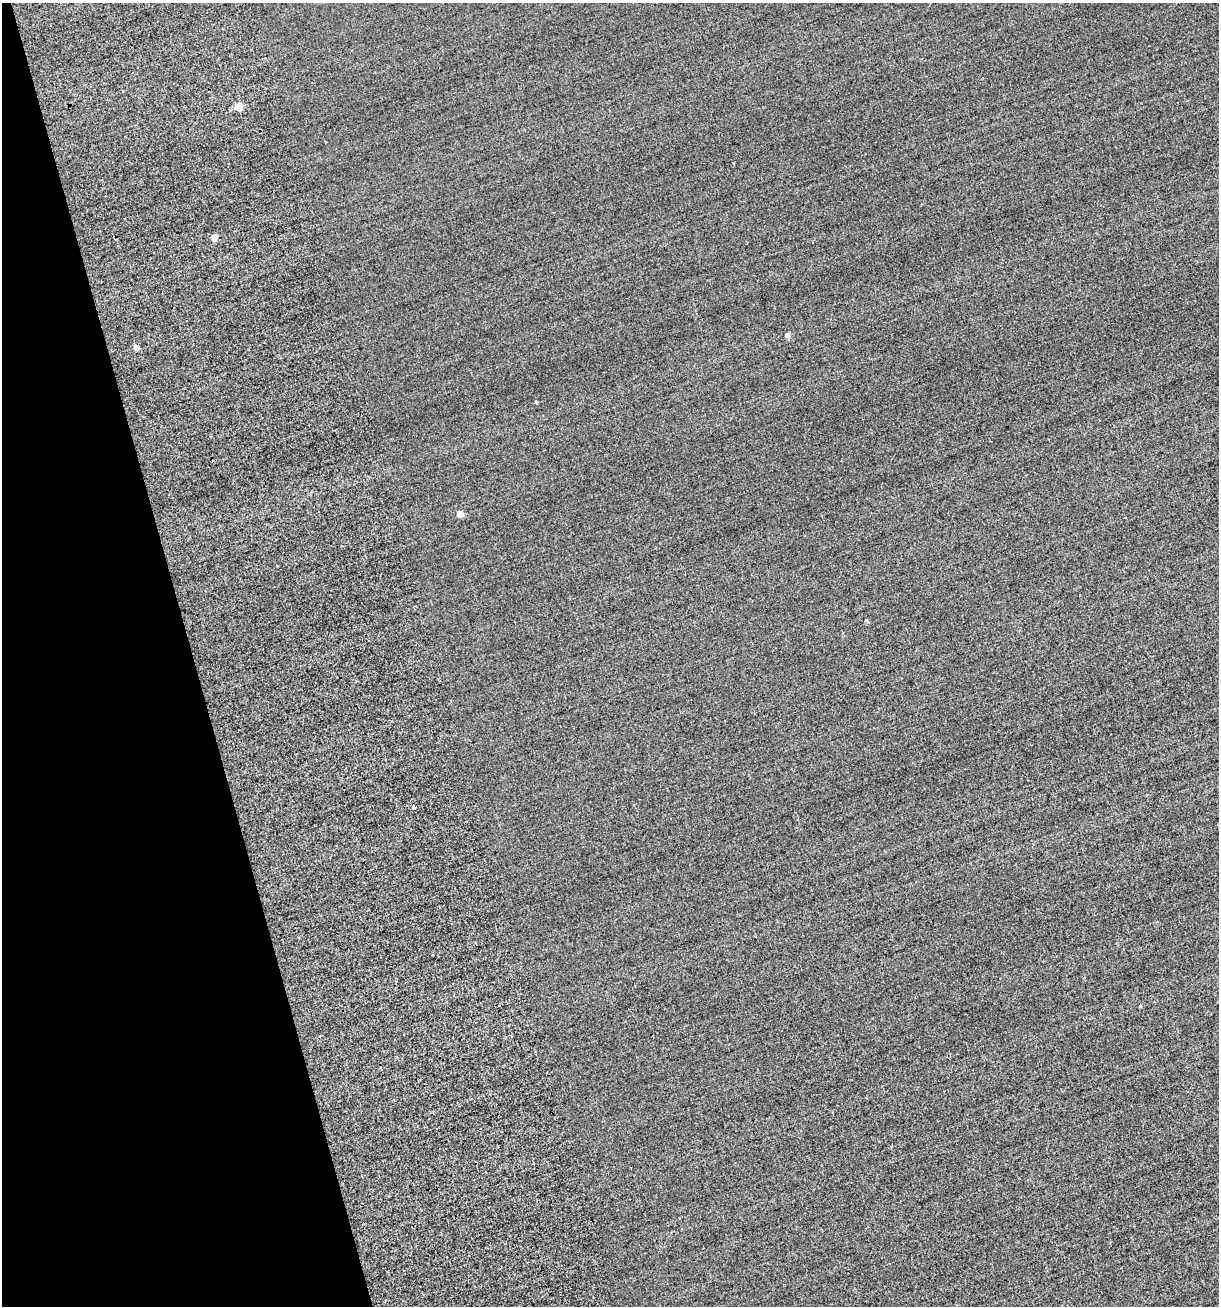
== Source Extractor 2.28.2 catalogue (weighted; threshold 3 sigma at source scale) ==
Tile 5 of 4 x 4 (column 1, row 2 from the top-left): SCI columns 213-1429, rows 2694-3997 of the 5577 x 5599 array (HDU 1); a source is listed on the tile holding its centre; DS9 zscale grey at full resolution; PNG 1221 x 1308 px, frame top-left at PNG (2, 3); no overlay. Shown black and unused: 16% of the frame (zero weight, under 2 of 3 exposures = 12% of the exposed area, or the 3 px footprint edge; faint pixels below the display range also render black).
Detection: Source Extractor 2.28.2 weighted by HDU 2 'WHT'; one run over the whole footprint, this tile lists its part. Background -0.476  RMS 3.4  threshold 15.3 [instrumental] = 3 sigma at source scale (4.5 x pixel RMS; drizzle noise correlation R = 1.50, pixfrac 1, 0.05/0.05 arcsec/px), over >= 5 px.
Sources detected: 9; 1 cosmic-ray / hot-pixel residue — not listed; the other 8 listed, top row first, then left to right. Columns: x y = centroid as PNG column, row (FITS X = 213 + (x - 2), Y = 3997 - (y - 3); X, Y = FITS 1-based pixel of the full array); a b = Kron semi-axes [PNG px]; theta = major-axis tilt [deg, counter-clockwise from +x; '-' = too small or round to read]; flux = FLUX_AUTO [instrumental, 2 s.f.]
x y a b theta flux
239 106 5 5 - 7400
214 237 5 5 - 2500
787 335 5 5 - 1100
136 347 5 4 - 1700
536 401 5 3 - 250
460 514 5 5 - 4400
867 620 4 3 - 440
414 807 3 3 - 10000